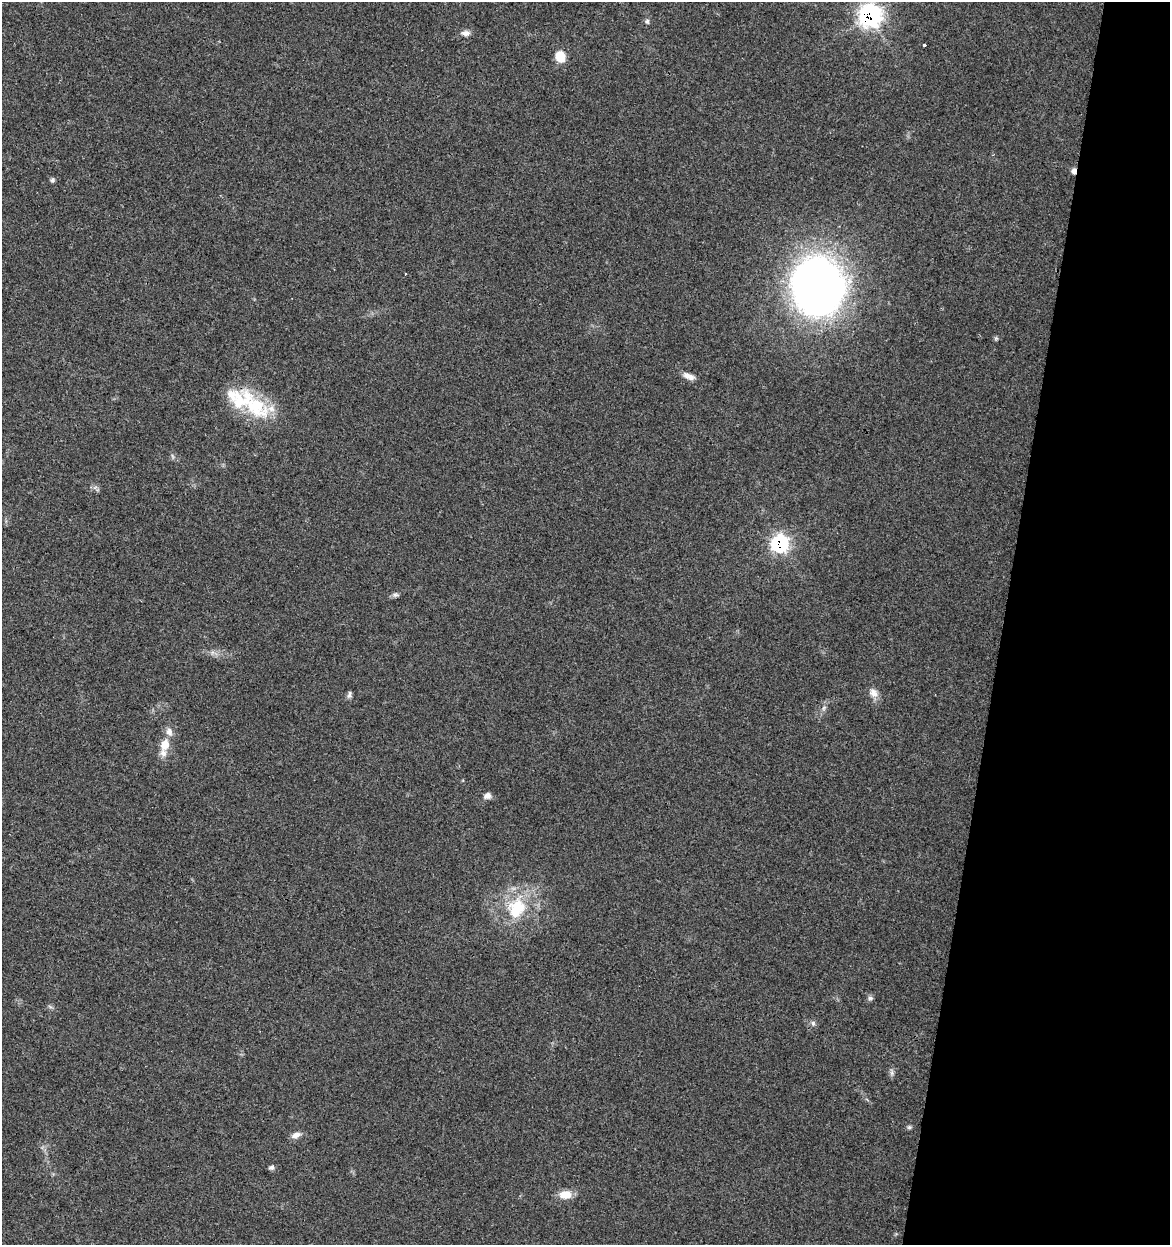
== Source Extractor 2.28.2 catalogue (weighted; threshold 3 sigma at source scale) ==
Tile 8 of 4 x 4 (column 4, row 2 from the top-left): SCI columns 3790-4957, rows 2488-3730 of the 5182 x 4982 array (HDU 1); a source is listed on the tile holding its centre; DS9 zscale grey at full resolution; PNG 1172 x 1247 px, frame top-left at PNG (2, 2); no overlay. Shown black and unused: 14% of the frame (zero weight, under 3 of 4 exposures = <1% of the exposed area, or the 3 px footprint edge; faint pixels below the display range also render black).
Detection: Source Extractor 2.28.2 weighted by HDU 2 'WHT'; one run over the whole footprint, this tile lists its part. Background 0.0353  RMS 0.0034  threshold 0.0155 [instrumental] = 3 sigma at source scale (4.5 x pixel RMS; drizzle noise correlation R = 1.50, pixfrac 1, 0.0396/0.0396 arcsec/px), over >= 5 px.
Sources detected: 32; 5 inside a brighter listed object's ellipse — not listed separately; the other 27 listed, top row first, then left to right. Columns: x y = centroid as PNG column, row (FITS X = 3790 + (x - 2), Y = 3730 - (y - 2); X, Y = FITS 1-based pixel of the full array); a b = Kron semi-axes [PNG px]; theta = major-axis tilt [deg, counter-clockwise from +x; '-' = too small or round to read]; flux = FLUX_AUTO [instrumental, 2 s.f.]
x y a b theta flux
870 16 10 10 - 120
647 21 7 5 -76 0.71
466 33 11 7 3 1.6
924 45 4 3 - 0.95
560 57 12 9 -72 5.8
1074 171 7 5 84 1.4
52 180 6 5 - 0.67
405 274 3 2 - 0.55
818 287 52 47 -88 240
996 338 6 5 - 0.52
688 376 15 6 -23 2.3
255 406 44 25 -38 21
780 544 9 9 - 60
395 595 9 6 7 0.91
873 693 13 10 -53 2.4
349 694 11 5 73 0.93
824 708 7 5 59 0.84
165 745 15 11 74 4.8
487 796 9 7 29 1.6
517 908 32 26 65 18
870 998 7 6 - 0.81
813 1023 6 6 - 0.82
892 1073 8 6 83 0.96
909 1127 6 5 - 0.59
296 1135 12 7 23 2
272 1167 8 5 2 0.89
565 1195 13 9 1 5
Overlapping masked pixels (flux is a lower limit): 3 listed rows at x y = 870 16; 1074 171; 780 544